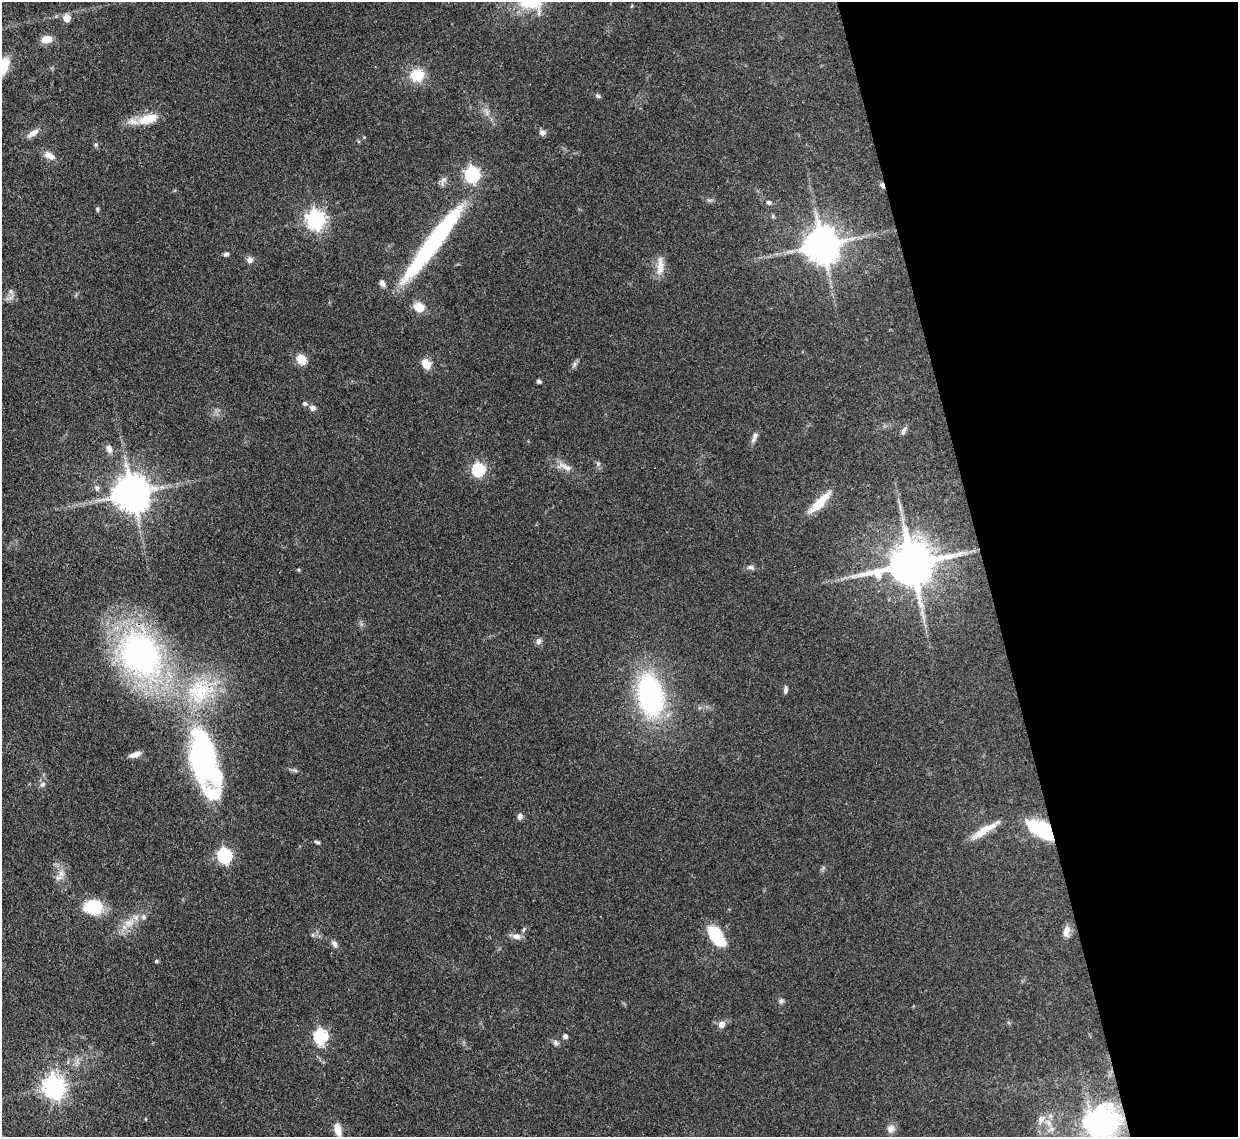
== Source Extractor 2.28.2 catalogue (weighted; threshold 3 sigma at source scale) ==
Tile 12 of 4 x 4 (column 4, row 3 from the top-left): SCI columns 3790-5025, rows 1354-2488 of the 5109 x 5092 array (HDU 1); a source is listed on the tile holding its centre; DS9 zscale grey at full resolution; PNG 1240 x 1139 px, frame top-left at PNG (2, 2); no overlay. Shown black and unused: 21% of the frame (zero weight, under 3 of 4 exposures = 9% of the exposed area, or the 3 px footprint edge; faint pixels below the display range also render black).
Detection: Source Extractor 2.28.2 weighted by HDU 2 'WHT'; one run over the whole footprint, this tile lists its part. Background 0.114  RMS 0.0048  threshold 0.0217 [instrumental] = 3 sigma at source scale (4.5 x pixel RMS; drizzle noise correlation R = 1.50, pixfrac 1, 0.05/0.05 arcsec/px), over >= 5 px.
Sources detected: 74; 1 cosmic-ray / hot-pixel residue — not listed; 2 inside a brighter listed object's ellipse — not listed separately; the other 71 listed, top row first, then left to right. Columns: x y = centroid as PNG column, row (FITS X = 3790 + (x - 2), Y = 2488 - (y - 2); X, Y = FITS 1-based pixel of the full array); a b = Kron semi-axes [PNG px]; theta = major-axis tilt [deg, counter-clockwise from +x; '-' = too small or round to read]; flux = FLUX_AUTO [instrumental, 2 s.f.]
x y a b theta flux
66 18 5 5 - 9.4
47 39 13 9 5 4.8
3 67 19 10 68 11
417 75 13 11 17 13
598 96 7 5 -45 0.92
148 119 25 12 17 11
542 132 7 6 - 2.2
33 133 18 7 33 3.3
50 156 17 8 -29 3.8
472 174 7 6 - 110
443 181 13 7 62 2
769 202 7 6 - 1.1
97 209 6 4 -23 0.69
316 219 7 7 - 220
434 241 99 14 53 79
822 244 10 10 - 1200
226 254 6 5 - 1.2
249 260 8 8 - 2
660 266 26 8 86 5.6
382 283 9 6 -56 1.7
419 307 14 11 -16 6
301 360 11 9 -52 6.8
426 364 12 8 -60 5.6
575 364 7 4 88 1.1
539 381 5 5 - 0.97
305 403 5 5 - 1.2
312 408 9 8 - 1.6
904 431 12 6 65 1.6
755 435 10 7 43 1.8
109 449 11 8 -76 2.4
565 467 24 9 -25 4.8
478 469 6 6 - 62
97 488 8 6 -66 1.5
132 493 11 10 - 1200
819 504 32 10 41 10
912 564 14 12 15 2200
751 567 10 5 -19 1.4
922 612 7 6 - 1.6
538 641 8 6 86 1.8
140 654 43 33 -56 150
785 690 9 5 81 1.3
200 691 44 35 31 44
650 695 32 18 -79 100
135 754 15 6 20 3
203 757 57 27 -77 120
295 770 7 4 -45 0.79
42 784 8 7 - 1.7
520 816 8 6 73 1.8
1040 829 24 11 -31 44
985 830 39 8 32 8.8
317 842 7 4 -23 0.92
225 855 7 6 - 87
59 878 12 6 17 2.1
94 907 21 16 -2 16
144 917 7 6 - 1.4
128 923 13 8 -11 4.1
1066 931 15 8 81 3.5
516 936 12 8 -5 2.9
717 936 25 13 -55 19
334 944 10 6 -54 1.7
156 961 5 4 - 0.75
781 1001 7 5 13 1.1
721 1024 9 7 42 2.8
321 1036 7 6 - 72
565 1036 6 5 - 1.2
555 1043 7 7 - 1.4
54 1087 8 7 - 340
1110 1106 11 10 - 3.9
1041 1119 14 8 57 3.6
891 1129 11 10 - 3
338 1130 14 7 -77 5.5
Overlapping masked pixels (flux is a lower limit): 4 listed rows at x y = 434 241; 912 564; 140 654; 1040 829
Isophote crosses this tile's border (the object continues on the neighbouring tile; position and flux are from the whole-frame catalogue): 1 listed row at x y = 3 67